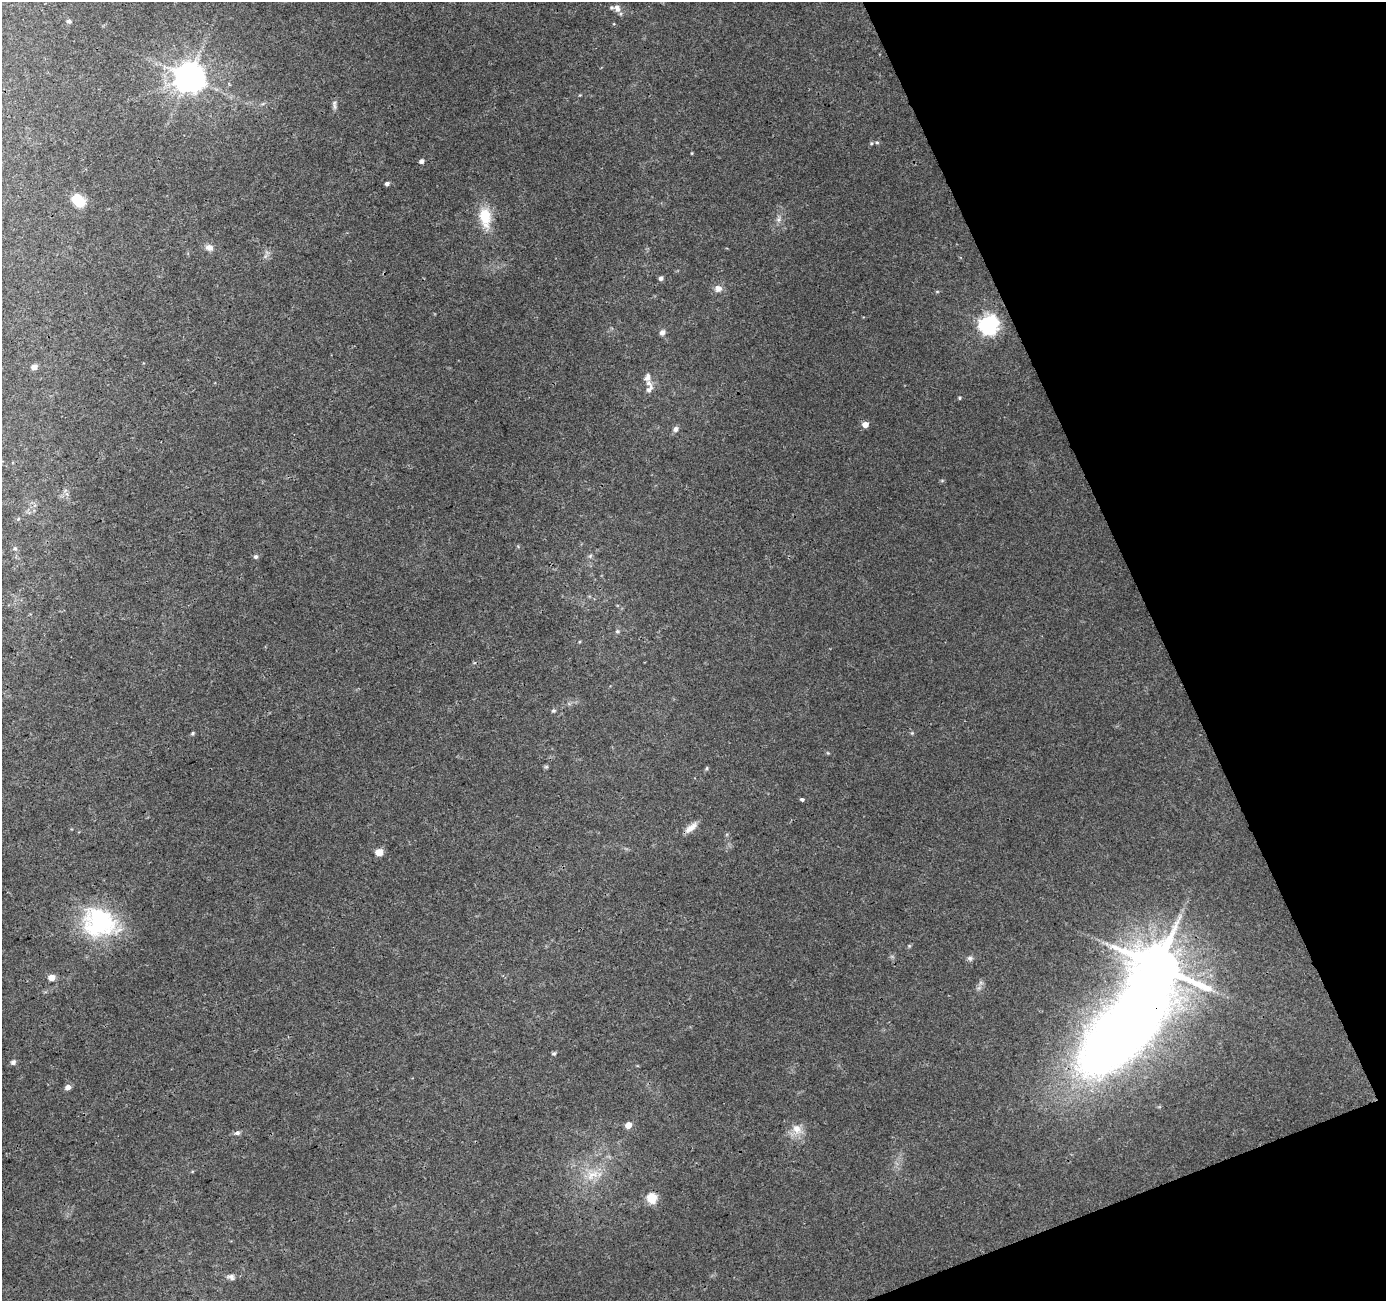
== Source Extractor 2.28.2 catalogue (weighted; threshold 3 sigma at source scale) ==
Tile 12 of 4 x 4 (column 4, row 3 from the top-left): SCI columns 4204-5587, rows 1405-2703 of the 5645 x 5464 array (HDU 1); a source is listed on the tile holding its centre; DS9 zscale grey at full resolution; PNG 1388 x 1303 px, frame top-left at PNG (2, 2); no overlay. Shown black and unused: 19% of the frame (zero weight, under 3 of 4 exposures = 5% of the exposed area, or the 3 px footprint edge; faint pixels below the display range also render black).
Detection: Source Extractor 2.28.2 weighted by HDU 2 'WHT'; one run over the whole footprint, this tile lists its part. Background 0.0265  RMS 0.0037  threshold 0.0165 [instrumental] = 3 sigma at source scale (4.5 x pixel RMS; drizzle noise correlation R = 1.50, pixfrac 1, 0.0396/0.0396 arcsec/px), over >= 5 px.
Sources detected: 52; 1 inside a brighter object's white glare — not listed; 1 inside a brighter listed object's ellipse — not listed separately; the other 50 listed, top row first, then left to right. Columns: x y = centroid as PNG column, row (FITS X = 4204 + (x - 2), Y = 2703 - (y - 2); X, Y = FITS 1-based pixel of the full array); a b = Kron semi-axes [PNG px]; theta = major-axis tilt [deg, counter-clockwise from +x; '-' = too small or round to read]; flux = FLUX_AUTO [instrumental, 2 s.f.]
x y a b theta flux
617 8 11 8 -69 2.3
69 21 6 5 - 0.76
189 77 9 9 - 660
334 105 14 5 -83 1.2
871 143 5 4 - 0.47
877 143 6 4 -2 0.52
692 153 3 3 - 0.29
421 161 5 5 - 0.99
387 183 5 4 - 0.89
78 200 15 10 -37 9.3
485 217 26 14 -82 10
778 219 9 6 62 1.4
209 248 10 8 -23 2
661 278 5 5 - 1.2
718 288 11 10 - 2.2
937 291 5 3 - 0.37
989 324 7 7 - 170
662 332 7 6 - 1.4
34 367 6 5 - 2.1
647 377 12 8 71 1.9
649 389 13 7 58 2
960 398 4 4 - 0.49
865 424 5 5 - 3.3
676 429 7 6 - 1.4
15 548 6 5 - 0.71
590 556 6 4 46 0.64
256 557 6 5 - 0.93
617 631 6 5 - 0.66
553 711 6 5 - 0.6
193 733 5 4 - 0.53
912 733 4 4 - 0.43
546 767 6 5 - 0.52
707 768 5 4 - 0.49
802 799 4 3 - 1.3
691 827 19 7 38 3
379 852 5 5 - 7.2
99 922 43 35 -22 37
909 946 6 4 46 0.44
970 958 8 6 10 0.99
1158 966 10 10 - 1900
52 977 6 5 - 3.7
554 1054 5 5 - 0.63
13 1062 7 6 - 1
68 1087 5 5 - 2.1
628 1125 6 6 - 2.9
797 1129 15 12 -56 4.3
237 1133 7 5 15 1.1
592 1175 22 13 27 7.2
652 1198 5 5 - 21
231 1277 10 8 -22 1.4